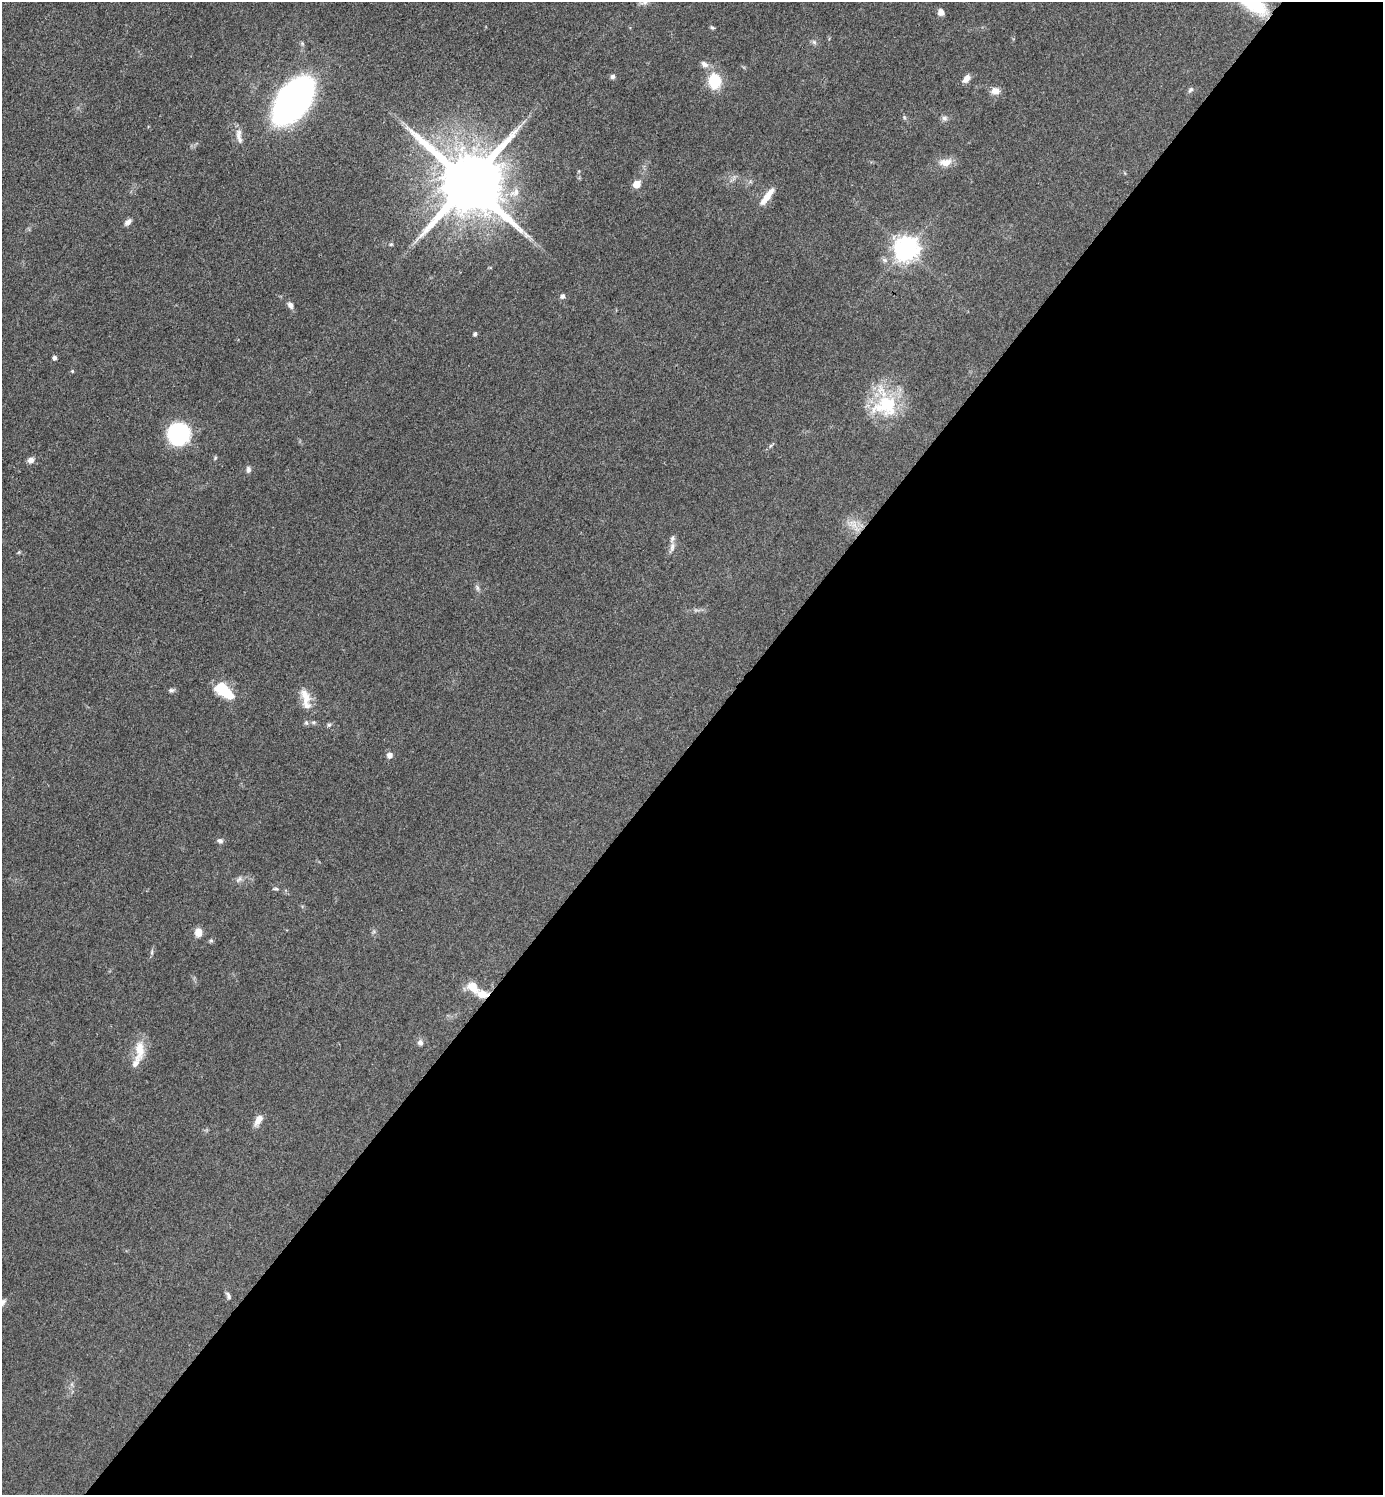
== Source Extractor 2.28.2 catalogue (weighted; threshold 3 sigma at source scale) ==
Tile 12 of 4 x 4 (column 4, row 3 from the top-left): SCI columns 4300-5680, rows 1495-2987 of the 5977 x 5976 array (HDU 1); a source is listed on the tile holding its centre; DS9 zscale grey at full resolution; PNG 1385 x 1497 px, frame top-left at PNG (2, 2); no overlay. Shown black and unused: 50% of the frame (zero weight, under 3 of 4 exposures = <1% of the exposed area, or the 3 px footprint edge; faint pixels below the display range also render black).
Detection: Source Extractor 2.28.2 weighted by HDU 2 'WHT'; one run over the whole footprint, this tile lists its part. Background 0.0526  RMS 0.0049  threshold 0.022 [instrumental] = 3 sigma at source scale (4.5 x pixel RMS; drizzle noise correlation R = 1.50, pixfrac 1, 0.05/0.05 arcsec/px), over >= 5 px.
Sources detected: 61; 1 too faint to see at this stretch — not listed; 4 inside a brighter listed object's ellipse — not listed separately; the other 56 listed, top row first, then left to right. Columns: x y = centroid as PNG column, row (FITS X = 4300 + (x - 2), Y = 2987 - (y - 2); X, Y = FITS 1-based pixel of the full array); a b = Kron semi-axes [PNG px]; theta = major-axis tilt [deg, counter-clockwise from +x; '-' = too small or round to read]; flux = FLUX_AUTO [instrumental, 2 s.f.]
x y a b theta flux
644 2 13 7 17 2
941 12 7 6 - 2.7
712 28 7 4 -36 0.75
814 42 6 6 - 1.2
704 64 11 7 -35 2.5
613 76 6 6 - 1.3
966 79 11 7 48 3.2
714 81 19 15 -84 14
1190 90 9 6 50 1.2
995 91 10 9 - 4
293 101 33 19 54 250
904 117 6 4 -48 0.73
944 118 8 7 - 1.6
239 136 22 8 -82 4
945 162 17 10 7 5.5
733 179 15 4 53 1.7
469 183 19 17 -41 5500
637 184 5 5 - 11
515 192 18 11 37 6.4
767 196 25 7 53 7.2
128 222 10 6 44 2.2
391 244 5 5 - 0.71
907 248 8 8 - 460
562 296 6 5 - 1.5
290 305 8 6 -59 2.2
475 334 5 5 - 0.98
54 357 4 4 - 1.8
72 371 5 5 - 0.59
885 404 40 32 -74 32
178 434 18 17 - 51
770 446 6 4 71 0.72
215 458 6 4 46 0.59
30 460 8 6 36 2.7
248 470 8 6 -90 1.6
854 525 25 11 -48 6.3
672 547 17 6 76 2.5
19 552 5 4 - 0.54
477 588 10 4 -79 1.2
171 690 8 6 10 1.2
224 690 21 13 -42 15
306 696 27 11 -70 8.1
306 722 7 5 -76 1
313 722 7 5 0 0.99
329 725 6 5 - 0.86
390 755 7 7 - 2.4
220 841 7 6 - 1.4
239 879 12 6 42 1.8
276 889 9 4 -7 0.86
198 932 8 7 - 5.1
211 941 6 5 - 0.82
152 952 8 4 82 0.92
473 987 14 10 -47 7.6
420 1043 8 7 - 1.8
140 1050 30 12 85 9.7
258 1120 15 7 60 4.1
228 1296 10 5 -63 1.3
Isophote crosses this tile's border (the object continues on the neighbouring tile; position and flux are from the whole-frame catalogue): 1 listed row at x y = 644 2